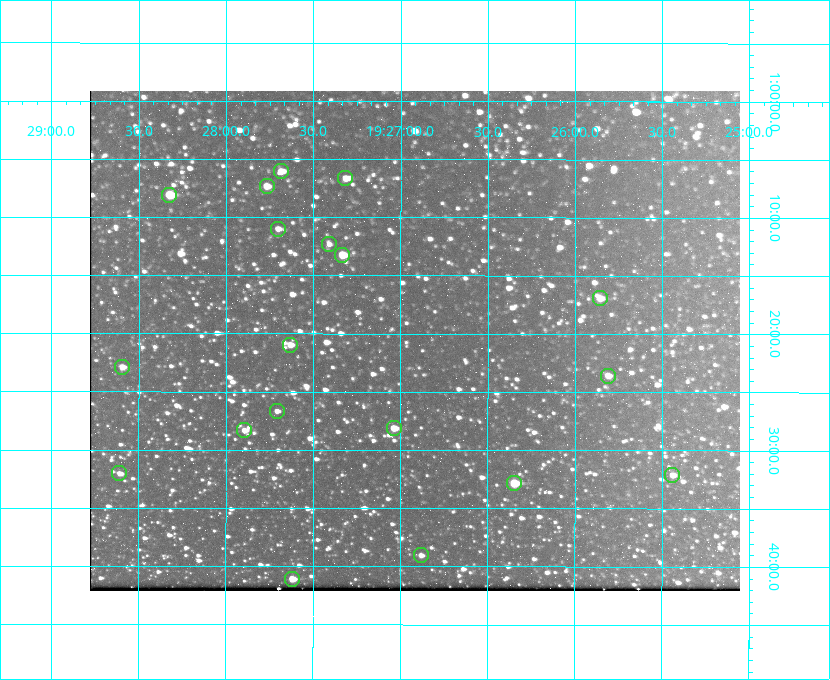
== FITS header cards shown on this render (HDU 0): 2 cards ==
NAXIS1  =                  650 / Width of table row in bytes
NAXIS2  =                  500 / Number of rows in table

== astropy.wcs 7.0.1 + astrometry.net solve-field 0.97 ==
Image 650 x 500 px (HDU 0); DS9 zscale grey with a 90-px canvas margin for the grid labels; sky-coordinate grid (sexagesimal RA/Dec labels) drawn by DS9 from the SOLVED WCS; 19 Tycho-2 reference stars matched to detected sources circled (green)
Header WCS: none
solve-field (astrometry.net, Tycho-2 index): SOLVED blind (the file carries no WCS)
Solved WCS: RA---TAN-SIP/DEC--TAN-SIP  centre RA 19:26:55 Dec +01:21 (291.73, +1.34 deg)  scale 5.16 arcsec/px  FOV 55.9' x 43.0'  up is +180 deg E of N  parity flipped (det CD > 0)
(file carries no celestial WCS; the grid is the blind solution)
Tycho-2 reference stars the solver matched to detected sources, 19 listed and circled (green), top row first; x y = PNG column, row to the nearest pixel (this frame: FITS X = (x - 90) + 1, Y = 500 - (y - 91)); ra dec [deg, ICRS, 3 dp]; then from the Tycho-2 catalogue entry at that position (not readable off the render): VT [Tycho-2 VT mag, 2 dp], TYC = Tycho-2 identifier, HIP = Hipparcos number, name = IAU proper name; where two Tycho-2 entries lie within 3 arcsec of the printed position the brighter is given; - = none
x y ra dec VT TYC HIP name
281 171 291.921 +1.101 10.89 465-1942-1 - -
345 178 291.829 +1.111 10.78 465-2030-1 - -
267 186 291.942 +1.122 10.76 465-1161-1 - -
169 195 292.081 +1.135 10.24 465-979-1 - -
278 229 291.926 +1.184 11.49 465-1994-1 - -
329 244 291.853 +1.206 11.17 465-1444-1 - -
342 255 291.833 +1.221 9.77 465-1968-1 - -
600 298 291.465 +1.282 11.06 465-140-1 - -
290 345 291.908 +1.350 10.94 465-1840-1 - -
122 367 292.148 +1.381 10.77 465-611-1 - -
608 376 291.453 +1.393 11.17 465-261-1 - -
277 411 291.927 +1.444 11.17 465-873-1 - -
394 428 291.759 +1.468 10.00 465-530-1 - -
244 430 291.973 +1.472 10.69 465-577-1 - -
119 473 292.152 +1.534 10.91 465-857-1 - -
672 475 291.360 +1.535 11.71 465-397-1 - -
514 483 291.587 +1.547 9.51 465-596-1 - -
421 555 291.720 +1.651 11.47 465-675-1 - -
292 579 291.905 +1.685 9.70 465-808-1 - -